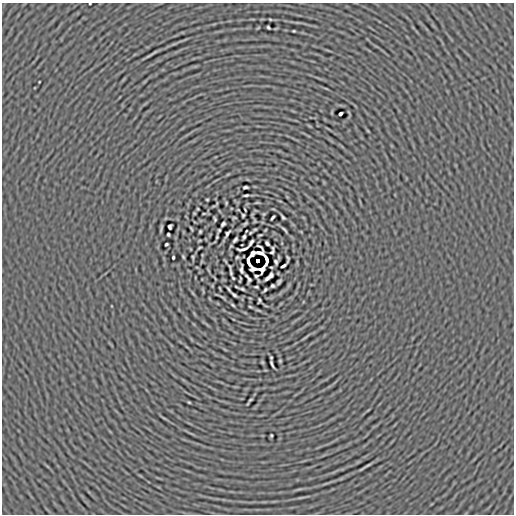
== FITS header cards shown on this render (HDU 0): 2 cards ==
NAXIS1  =                  512
NAXIS2  =                  512

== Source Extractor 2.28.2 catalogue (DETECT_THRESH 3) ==
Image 512 x 512 px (HDU 0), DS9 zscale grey, 1 PNG px = 1 image px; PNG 516 x 516 px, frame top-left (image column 1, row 512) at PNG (2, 3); no overlay
Background -7.59e-05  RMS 0.0043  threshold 0.013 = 3 sigma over >= 5 px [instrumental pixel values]
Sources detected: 78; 3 with non-positive FLUX_AUTO (blend fragments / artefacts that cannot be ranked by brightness) are not listed; the other 75 listed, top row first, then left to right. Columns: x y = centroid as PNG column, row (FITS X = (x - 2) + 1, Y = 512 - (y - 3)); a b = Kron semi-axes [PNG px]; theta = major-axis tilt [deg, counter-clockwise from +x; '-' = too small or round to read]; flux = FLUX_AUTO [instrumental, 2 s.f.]
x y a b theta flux
90 3 2 2 - 0.19
270 19 5 3 - 0.26
268 27 4 3 - 0.4
294 31 3 2 - 0.28
154 53 16 3 35 0.56
39 82 3 2 - 0.18
340 114 4 3 - 0.69
245 187 5 3 - 0.51
246 195 5 2 - 0.44
207 200 3 2 - 0.25
257 202 5 3 - 0.27
198 209 3 2 - 0.22
204 213 3 2 - 0.19
243 215 4 3 - 0.33
273 217 5 2 - 0.51
283 217 6 2 -55 0.44
234 218 4 2 - 0.28
215 219 4 2 - 0.38
223 224 5 3 - 0.48
245 224 4 2 - 0.37
170 227 4 4 - 0.53
161 228 10 3 76 0.48
191 228 4 2 - 0.29
284 229 9 3 -46 0.54
219 230 3 3 - 0.32
200 231 4 2 - 0.33
227 233 7 3 58 0.6
168 234 4 3 - 0.38
217 237 3 2 - 0.28
244 237 4 3 - 0.49
235 240 6 3 48 0.51
251 242 7 3 55 0.55
267 243 5 3 - 0.56
166 244 4 3 - 0.38
199 248 4 2 - 0.29
243 249 11 3 11 0.15
272 251 7 3 76 0.32
260 253 8 3 -11 0.53
173 257 3 3 - 0.38
183 257 3 2 - 0.29
193 257 4 2 - 0.29
237 257 3 2 - 0.3
288 259 7 2 88 0.39
248 261 11 3 -74 0.8
257 261 3 3 - 4.3
276 262 5 3 - 0.44
283 266 5 2 - 0.54
271 267 3 2 - 0.22
241 269 9 3 -89 0.59
254 269 6 4 5 0.31
231 272 7 2 -80 0.58
246 276 3 2 - 0.3
256 276 4 3 - 0.33
269 277 10 4 41 1
233 278 3 2 - 0.28
249 279 6 3 84 0.22
240 281 6 2 83 0.26
279 282 5 3 - 0.49
272 286 3 3 - 0.46
256 287 4 2 - 0.33
220 288 4 2 - 0.19
229 289 5 2 - 0.41
242 289 7 2 -20 0.53
265 290 5 2 - 0.42
234 295 6 2 -37 0.56
259 300 5 3 - 0.36
233 305 4 2 - 0.31
250 307 3 2 - 0.26
280 361 3 2 - 0.25
262 362 5 4 - 0.27
272 364 8 2 -67 0.56
250 400 4 2 - 0.3
189 402 3 2 - 0.26
271 435 3 2 - 0.31
368 465 14 3 32 0.6
At the frame edge (FLAGS 8, measured only in part): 1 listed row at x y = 90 3
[3 non-positive-flux detections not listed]